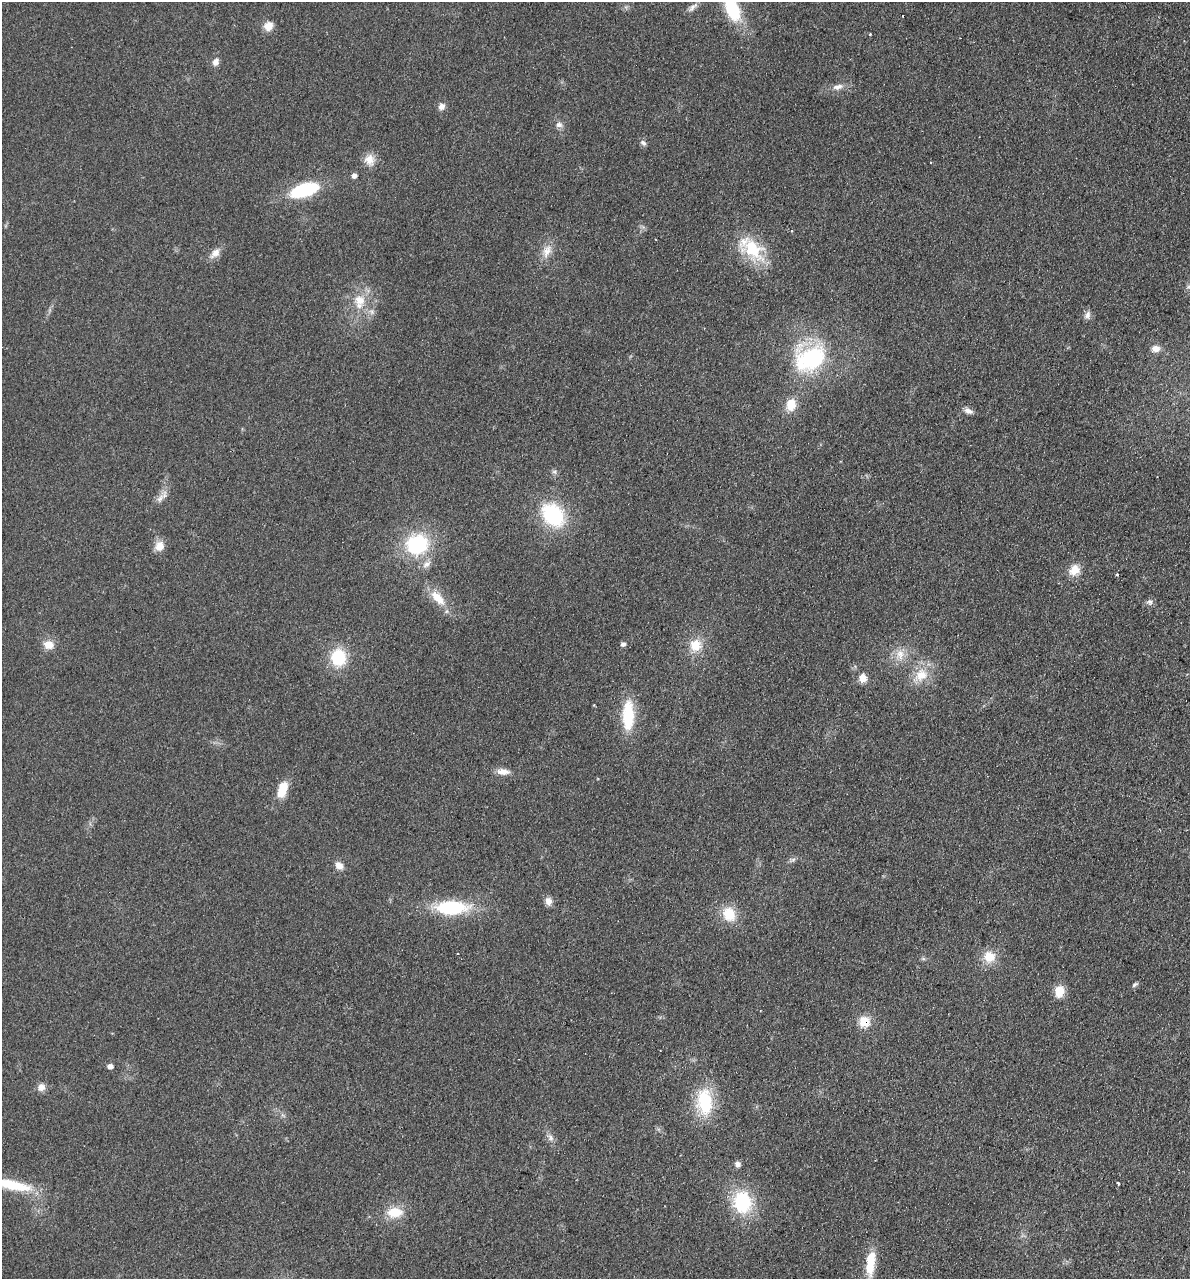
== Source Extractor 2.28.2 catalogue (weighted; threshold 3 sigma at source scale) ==
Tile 6 of 4 x 4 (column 2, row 2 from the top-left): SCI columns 1368-2555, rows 2571-3847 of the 5237 x 5141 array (HDU 1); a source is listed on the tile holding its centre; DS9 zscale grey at full resolution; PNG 1192 x 1281 px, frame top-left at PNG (2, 2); no overlay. Shown black and unused: <1% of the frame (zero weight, under 2 of 3 exposures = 3% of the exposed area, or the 3 px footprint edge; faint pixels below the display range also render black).
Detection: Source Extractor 2.28.2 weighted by HDU 2 'WHT'; one run over the whole footprint, this tile lists its part. Background 0.191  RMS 0.012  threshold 0.055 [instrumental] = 3 sigma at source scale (4.5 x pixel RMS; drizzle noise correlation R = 1.50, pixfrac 1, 0.05/0.05 arcsec/px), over >= 5 px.
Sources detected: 66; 3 cosmic-ray / hot-pixel residue — not listed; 1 inside a brighter listed object's ellipse — not listed separately; the other 62 listed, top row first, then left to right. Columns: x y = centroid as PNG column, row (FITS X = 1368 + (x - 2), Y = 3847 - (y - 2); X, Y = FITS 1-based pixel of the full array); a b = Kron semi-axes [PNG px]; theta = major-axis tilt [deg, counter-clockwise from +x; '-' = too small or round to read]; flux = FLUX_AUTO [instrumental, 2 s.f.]
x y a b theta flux
693 7 18 6 43 6.6
732 9 32 15 -66 64
268 26 12 11 - 11
870 34 4 3 - 0.99
215 62 10 8 63 6.2
838 87 16 8 13 8.7
442 106 9 8 - 5.9
559 125 9 8 - 5
643 143 9 6 -38 3.6
369 159 15 14 - 13
354 176 5 5 - 4.4
304 190 33 14 17 70
792 231 4 3 - 1.6
752 249 33 22 -44 59
547 251 19 11 66 14
215 253 16 9 44 9.5
360 300 17 15 -26 23
1087 315 11 7 62 5.3
1156 349 11 8 8 8.2
810 358 36 29 24 130
791 405 12 10 80 22
968 411 11 6 -30 6
554 472 7 5 -29 2.7
160 498 14 6 49 7.2
553 515 27 20 -48 91
417 544 22 20 20 94
159 546 12 10 65 14
426 564 13 7 32 6.5
1074 570 14 11 46 16
1117 575 3 3 - 5.9
437 598 23 10 -46 23
1150 602 9 8 - 4
623 644 6 5 - 3.8
49 645 12 10 -12 14
695 645 16 15 - 22
900 654 17 11 -86 15
338 657 19 16 -83 48
921 675 22 17 40 27
862 678 7 6 - 19
628 715 30 12 88 58
503 772 17 8 -3 9.9
282 789 17 9 72 26
793 860 9 4 9 3
339 865 9 8 - 8.9
548 901 10 8 -77 7.6
451 907 30 13 0 92
729 914 19 15 -61 28
989 957 16 15 - 21
923 959 7 4 18 1.9
1135 984 9 4 37 2.4
1059 991 12 9 73 20
864 1022 11 11 - 22
110 1066 6 6 - 5
41 1087 9 9 - 8.1
704 1102 29 17 -85 68
550 1138 10 8 -58 5.4
738 1164 7 7 - 4.4
1118 1183 3 3 - 5.9
11 1185 56 11 -11 54
742 1202 24 20 -88 74
395 1212 20 13 5 26
871 1258 22 14 79 23
Overlapping masked pixels (flux is a lower limit): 1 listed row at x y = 864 1022
Isophote crosses this tile's border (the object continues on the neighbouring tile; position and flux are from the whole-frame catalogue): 2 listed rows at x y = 732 9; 11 1185